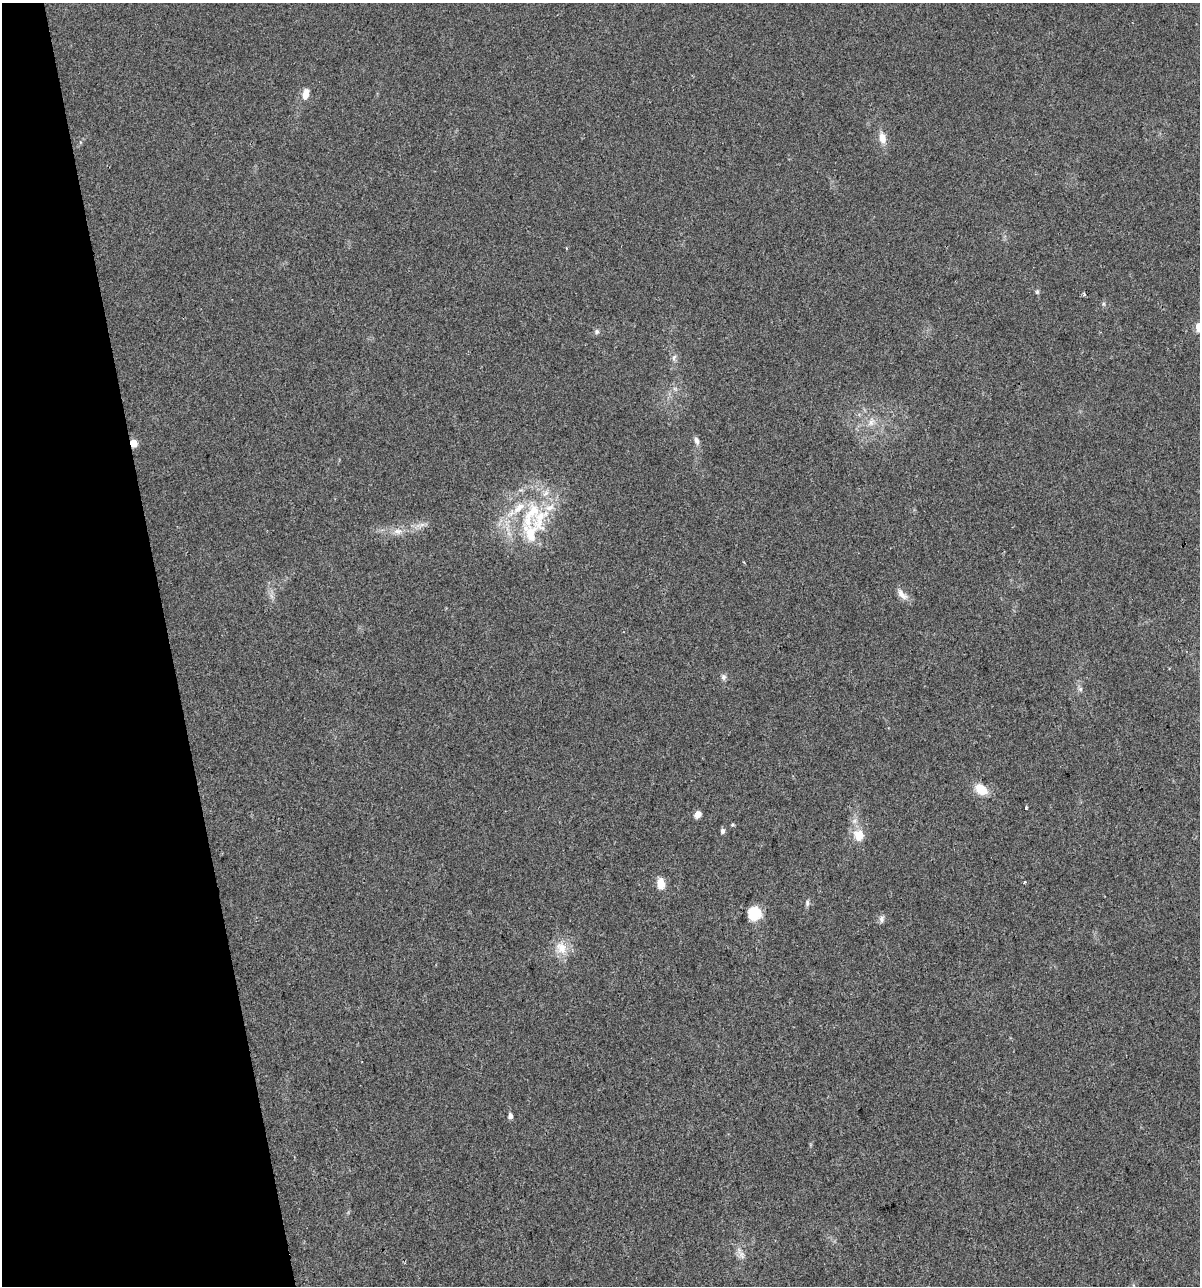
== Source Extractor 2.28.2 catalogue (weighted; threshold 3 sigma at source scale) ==
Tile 5 of 4 x 4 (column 1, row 2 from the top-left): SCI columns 95-1292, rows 2567-3850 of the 4930 x 5133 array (HDU 1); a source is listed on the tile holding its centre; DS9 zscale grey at full resolution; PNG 1202 x 1288 px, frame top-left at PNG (2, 3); no overlay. Shown black and unused: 14% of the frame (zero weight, under 2 of 3 exposures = <1% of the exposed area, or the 3 px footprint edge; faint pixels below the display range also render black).
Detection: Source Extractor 2.28.2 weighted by HDU 2 'WHT'; one run over the whole footprint, this tile lists its part. Background 0.0328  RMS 0.0063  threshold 0.0282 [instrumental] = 3 sigma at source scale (4.5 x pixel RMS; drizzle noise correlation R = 1.50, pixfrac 1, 0.0396/0.0396 arcsec/px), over >= 5 px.
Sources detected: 34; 4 inside a brighter listed object's ellipse — not listed separately; the other 30 listed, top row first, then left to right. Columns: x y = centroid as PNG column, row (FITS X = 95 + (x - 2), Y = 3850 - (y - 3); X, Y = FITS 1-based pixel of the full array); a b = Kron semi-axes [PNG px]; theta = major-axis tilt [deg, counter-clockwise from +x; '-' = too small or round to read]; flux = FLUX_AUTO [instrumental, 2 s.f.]
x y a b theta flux
306 94 13 7 79 5.3
882 138 15 8 -79 5.9
1037 292 7 5 -70 1
1084 294 4 3 - 1.8
1199 327 5 5 - 22
597 332 6 6 - 1.4
674 357 9 5 64 1.6
871 422 12 8 53 4.1
696 440 11 6 -76 2.4
134 443 8 7 - 5.2
539 520 45 24 70 39
422 525 8 5 1 2
398 531 11 8 0 4
902 594 18 8 -47 4.5
723 677 8 7 - 1.8
1080 689 7 4 -89 1.2
981 789 13 9 -37 12
1026 807 3 3 - 1.2
698 814 8 7 - 3.4
732 824 5 4 - 0.9
722 831 6 5 - 1.8
859 835 6 5 - 25
1024 882 4 3 - 1.4
661 883 8 6 -88 11
807 903 8 5 89 1.6
754 913 6 6 - 86
882 919 9 7 87 2.1
561 948 17 13 -56 9.5
510 1116 5 5 - 2.6
741 1255 16 6 -58 3.4
Overlapping masked pixels (flux is a lower limit): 1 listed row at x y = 134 443
Isophote crosses this tile's border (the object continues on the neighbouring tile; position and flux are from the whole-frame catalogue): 1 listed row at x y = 1199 327